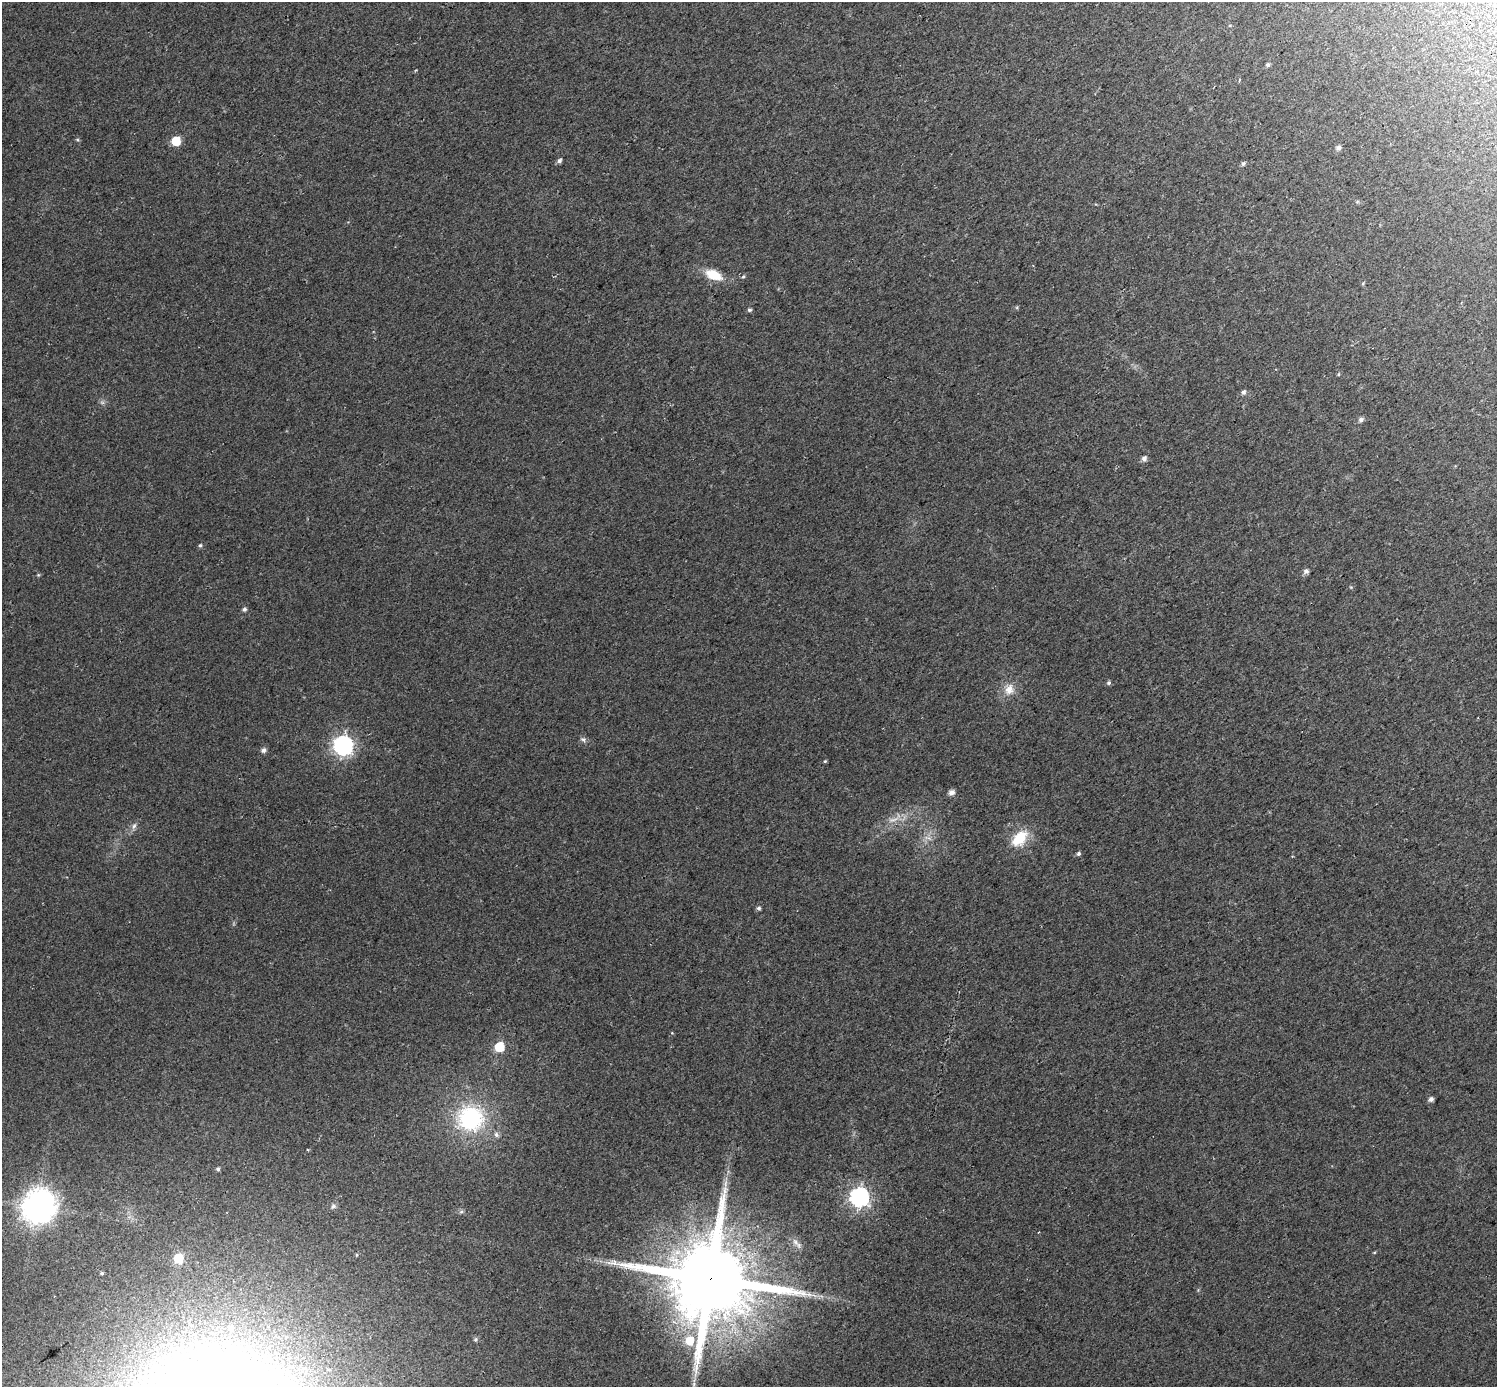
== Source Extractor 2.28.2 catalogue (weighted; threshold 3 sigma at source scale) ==
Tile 10 of 4 x 4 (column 2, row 3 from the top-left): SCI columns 1556-3050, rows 1608-2992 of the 6105 x 6047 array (HDU 1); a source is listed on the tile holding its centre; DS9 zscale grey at full resolution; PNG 1499 x 1389 px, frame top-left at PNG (2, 2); no overlay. Shown black and unused: <1% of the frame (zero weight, under 2 of 3 exposures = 4% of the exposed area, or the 3 px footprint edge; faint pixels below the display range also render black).
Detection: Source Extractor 2.28.2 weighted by HDU 2 'WHT'; one run over the whole footprint, this tile lists its part. Background 0.0303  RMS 0.01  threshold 0.047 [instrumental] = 3 sigma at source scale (4.5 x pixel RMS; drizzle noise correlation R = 1.50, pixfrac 1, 0.0396/0.0396 arcsec/px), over >= 5 px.
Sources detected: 51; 2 too faint to see at this stretch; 1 inside a brighter object's white glare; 1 long thin detection or spike segment (spike, bleed or trail) — not listed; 1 inside a brighter listed object's ellipse — not listed separately; the other 46 listed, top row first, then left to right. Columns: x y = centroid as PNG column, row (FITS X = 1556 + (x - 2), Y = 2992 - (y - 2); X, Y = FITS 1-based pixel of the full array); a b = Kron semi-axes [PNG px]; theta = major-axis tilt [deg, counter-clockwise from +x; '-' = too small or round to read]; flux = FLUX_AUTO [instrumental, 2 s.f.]
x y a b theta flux
1268 65 5 5 - 2
1239 80 5 3 - 0.81
176 141 6 6 - 36
1338 148 6 5 - 3.4
559 161 5 5 - 2.9
1243 163 6 5 - 2.1
713 275 17 9 -23 24
743 277 5 4 - 1.4
749 310 5 4 - 1.7
1338 374 5 3 - 0.9
1243 392 7 6 - 2.5
1361 420 6 6 - 3.1
1144 458 7 6 - 3.5
200 545 5 4 - 1.5
1306 571 7 6 - 3.2
38 575 5 4 - 1.1
244 609 5 4 - 2.5
1109 683 6 5 - 2.1
1009 689 15 14 - 12
583 739 8 5 -30 2.5
343 745 8 7 - 450
263 750 7 6 - 2.9
825 761 4 3 - 1
951 792 6 6 - 4.8
134 826 10 6 68 3.3
928 838 13 5 -17 4.4
1020 838 23 15 47 28
1078 854 5 5 - 2
759 908 5 4 - 2.4
499 1047 6 6 - 46
1431 1099 5 5 - 3.4
470 1118 32 30 -14 99
218 1169 5 4 - 1.9
859 1197 8 7 - 430
333 1206 7 7 - 2.6
37 1207 10 9 - 1500
461 1212 7 4 1 1.8
1038 1232 3 2 - 0.78
795 1242 11 6 -58 4.4
178 1258 6 6 - 50
102 1273 4 4 - 1.5
710 1279 24 23 - 14000
231 1327 7 7 - 3.5
475 1339 5 5 - 1.8
689 1341 8 8 - 19
694 1384 7 4 89 2.4
Overlapping masked pixels (flux is a lower limit): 1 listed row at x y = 710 1279